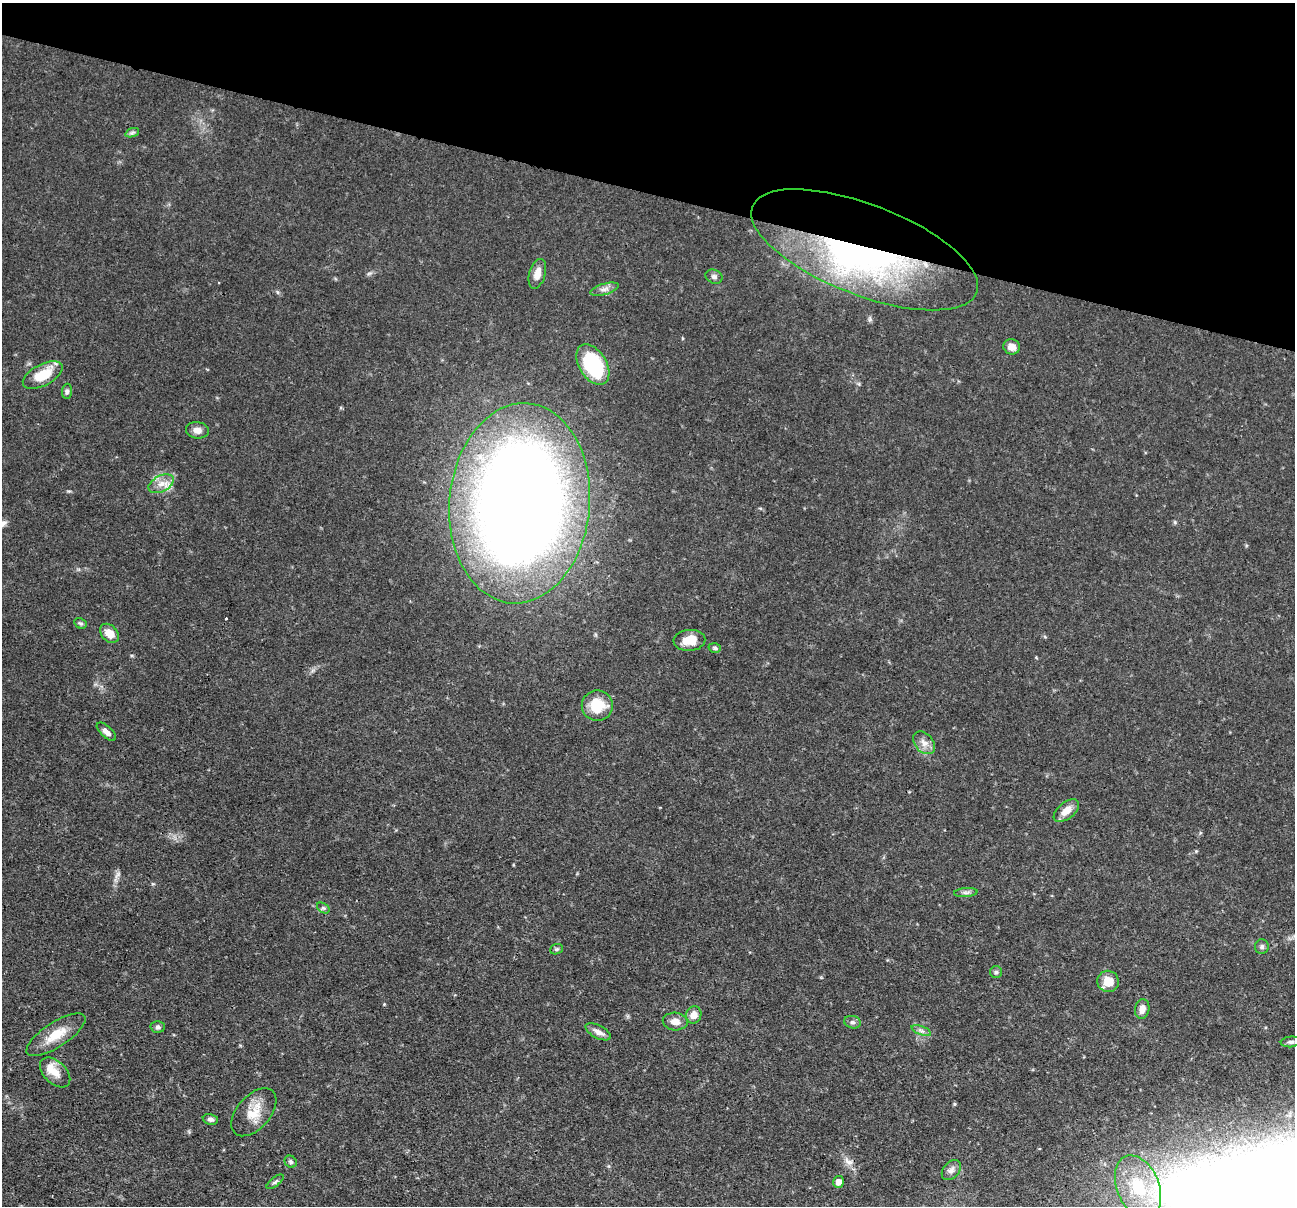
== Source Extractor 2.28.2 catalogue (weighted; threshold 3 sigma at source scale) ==
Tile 2 of 4 x 4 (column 2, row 1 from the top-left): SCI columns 1295-2587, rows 3862-5065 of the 5176 x 5193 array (HDU 1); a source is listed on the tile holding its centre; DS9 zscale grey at full resolution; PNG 1297 x 1208 px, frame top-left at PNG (2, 3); each listed source drawn as its Kron ellipse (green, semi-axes under 4 px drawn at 4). Shown black and unused: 16% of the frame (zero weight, under 3 of 4 exposures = <1% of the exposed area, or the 3 px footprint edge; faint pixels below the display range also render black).
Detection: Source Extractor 2.28.2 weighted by HDU 2 'WHT'; one run over the whole footprint, this tile lists its part. Background 0.0635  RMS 0.0044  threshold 0.0198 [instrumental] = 3 sigma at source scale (4.5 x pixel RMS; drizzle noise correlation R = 1.50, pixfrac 1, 0.05/0.05 arcsec/px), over >= 5 px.
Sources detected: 47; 1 inside a brighter object's white glare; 1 cosmic-ray / hot-pixel residue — neither listed nor drawn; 2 inside a brighter listed object's ellipse — not listed separately; the other 43 listed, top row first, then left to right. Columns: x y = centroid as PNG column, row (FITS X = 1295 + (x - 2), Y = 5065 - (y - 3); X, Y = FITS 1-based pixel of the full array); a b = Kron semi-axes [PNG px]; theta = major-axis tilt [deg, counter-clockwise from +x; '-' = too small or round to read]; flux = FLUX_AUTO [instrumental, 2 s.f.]
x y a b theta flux
132 133 7 4 19 0.89
865 250 120 45 -21 170
537 274 15 8 74 4.2
714 277 9 6 -22 1.4
604 289 15 5 16 2.2
1012 347 8 7 - 3.3
593 365 22 13 -58 34
43 375 22 10 28 12
67 391 7 5 87 1.1
197 430 11 8 -7 2.8
161 484 13 8 26 3.9
520 503 100 70 85 680
80 623 6 5 - 0.84
109 633 11 8 -46 4.8
689 640 16 10 3 7.2
715 648 6 4 -17 0.83
597 706 15 15 - 13
106 732 12 5 -43 2.2
924 743 13 9 -48 3.3
1066 811 15 8 39 4.8
966 892 12 4 5 1.3
323 908 7 4 -33 0.78
1262 947 7 7 - 1.1
556 949 7 5 19 0.79
996 972 6 6 - 0.88
1108 981 11 10 - 6.4
1142 1009 10 7 80 2.9
694 1015 8 7 - 3.6
675 1022 12 9 -4 3.5
852 1022 8 6 -13 1.2
158 1027 7 5 2 1.2
921 1031 10 3 -21 1.1
598 1032 14 6 -27 2.7
56 1035 34 12 33 9.8
1291 1042 10 5 5 1.3
55 1072 18 11 -44 5.1
254 1112 28 16 49 9.1
210 1119 8 5 -11 1.3
291 1162 6 5 - 0.89
951 1170 11 7 48 2
275 1182 10 4 39 1
838 1182 6 5 - 2.8
1138 1187 33 21 -68 24
Overlapping masked pixels (flux is a lower limit): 1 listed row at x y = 865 250